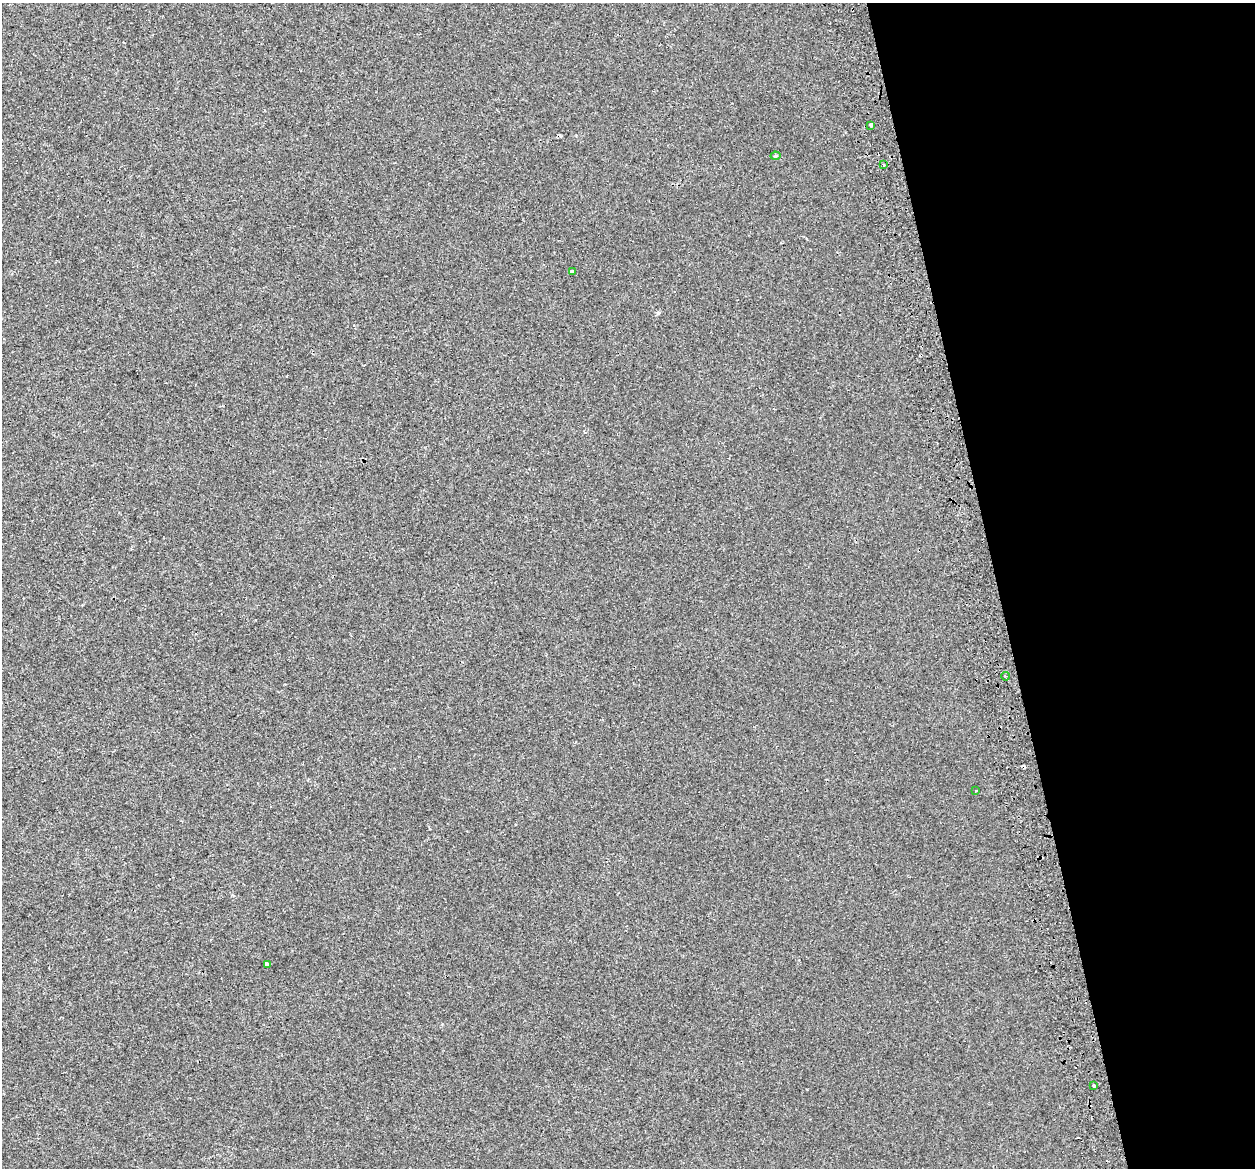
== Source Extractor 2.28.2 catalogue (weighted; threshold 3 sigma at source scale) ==
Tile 12 of 4 x 4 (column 4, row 3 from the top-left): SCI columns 3812-5064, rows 1306-2471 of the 5115 x 4897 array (HDU 1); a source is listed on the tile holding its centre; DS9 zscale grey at full resolution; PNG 1257 x 1170 px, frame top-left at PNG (2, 3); each listed source drawn as its Kron ellipse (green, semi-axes under 4 px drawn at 4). Shown black and unused: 21% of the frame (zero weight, under 2 of 3 exposures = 4% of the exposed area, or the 3 px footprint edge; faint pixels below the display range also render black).
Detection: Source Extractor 2.28.2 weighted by HDU 2 'WHT'; one run over the whole footprint, this tile lists its part. Background 8.57e-04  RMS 0.0051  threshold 0.0228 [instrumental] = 3 sigma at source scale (4.5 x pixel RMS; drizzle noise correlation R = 1.50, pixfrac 1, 0.0396/0.0396 arcsec/px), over >= 5 px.
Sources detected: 14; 6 cosmic-ray / hot-pixel residue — neither listed nor drawn; the other 8 listed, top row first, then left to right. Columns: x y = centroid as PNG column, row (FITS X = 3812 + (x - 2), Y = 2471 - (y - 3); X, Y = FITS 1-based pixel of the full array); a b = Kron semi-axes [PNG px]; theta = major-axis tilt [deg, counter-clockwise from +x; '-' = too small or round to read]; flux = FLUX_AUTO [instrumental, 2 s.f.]
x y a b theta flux
871 125 3 3 - 6.3
775 156 5 3 - 0.61
884 165 3 2 - 0.54
573 272 4 3 - 9
1005 676 4 3 - 0.59
976 791 3 2 - 0.46
267 964 4 3 - 3.7
1094 1085 3 3 - 4.2